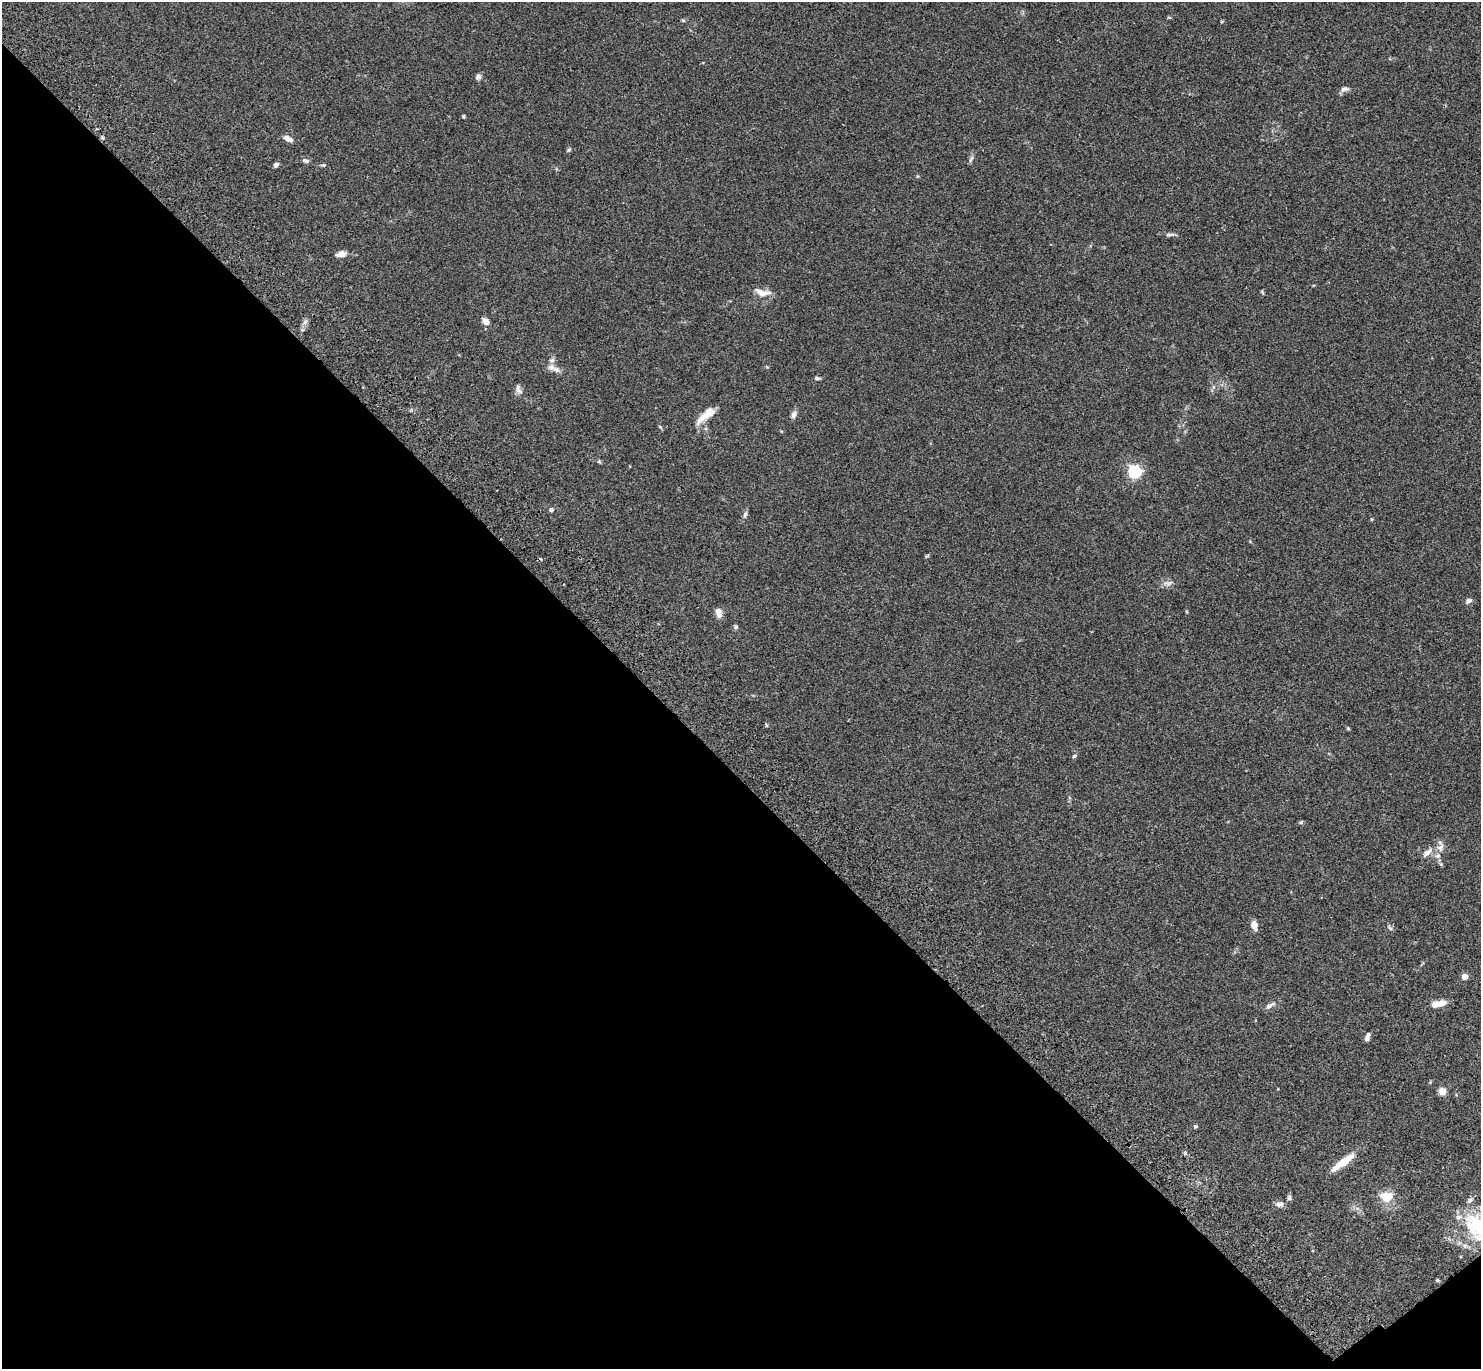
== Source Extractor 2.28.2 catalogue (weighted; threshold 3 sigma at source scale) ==
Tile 14 of 4 x 4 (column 2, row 4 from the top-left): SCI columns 1599-3077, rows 391-1757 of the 6132 x 6118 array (HDU 1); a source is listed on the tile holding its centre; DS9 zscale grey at full resolution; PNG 1483 x 1371 px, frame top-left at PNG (2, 2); no overlay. Shown black and unused: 44% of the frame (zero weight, under 3 of 4 exposures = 6% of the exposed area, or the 3 px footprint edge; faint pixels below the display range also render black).
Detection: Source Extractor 2.28.2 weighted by HDU 2 'WHT'; one run over the whole footprint, this tile lists its part. Background 0.0592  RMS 0.0053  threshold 0.0239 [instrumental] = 3 sigma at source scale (4.5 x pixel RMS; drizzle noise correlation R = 1.50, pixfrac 1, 0.05/0.05 arcsec/px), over >= 5 px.
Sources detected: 58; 3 inside a brighter listed object's ellipse — not listed separately; the other 55 listed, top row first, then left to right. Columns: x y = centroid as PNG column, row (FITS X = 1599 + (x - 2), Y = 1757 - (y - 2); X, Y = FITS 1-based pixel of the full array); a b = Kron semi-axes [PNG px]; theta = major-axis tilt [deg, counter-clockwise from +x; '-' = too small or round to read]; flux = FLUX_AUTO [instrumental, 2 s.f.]
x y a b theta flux
683 20 6 4 -2 0.64
478 77 8 6 60 1.7
1344 89 11 6 10 2
464 116 4 3 - 0.6
288 139 12 6 -27 3
569 150 6 5 - 0.75
971 159 12 3 60 1.1
306 161 9 5 -12 1.3
276 165 5 4 - 1.5
323 165 5 4 - 0.67
917 176 5 3 - 0.51
1169 235 11 6 2 1.5
341 254 12 6 13 3.2
762 292 21 9 -12 5.1
1262 292 7 3 -54 0.49
305 322 8 5 46 1.4
486 322 9 6 -44 3.4
552 360 8 6 2 1.5
557 370 13 7 -21 3.1
817 378 6 4 -2 1.1
518 389 13 7 -71 2.2
794 414 10 7 75 1.9
703 417 30 8 39 8.1
660 427 6 3 -19 0.56
599 461 6 4 -2 0.67
1135 472 6 6 - 84
551 510 5 4 - 1.3
745 515 11 5 70 1.4
1372 519 4 4 - 0.51
927 556 6 4 22 0.63
1167 583 16 6 6 2.4
1469 601 9 6 20 1.6
719 613 10 6 -80 4.2
735 627 6 6 - 0.89
766 725 5 3 - 0.6
1348 728 5 4 - 0.59
1074 756 6 4 20 0.82
1301 822 5 5 - 0.68
1440 847 12 9 63 3.1
1427 852 15 7 41 3.5
1254 925 9 7 -76 4
1390 927 10 4 -57 0.96
1465 977 4 4 - 7.7
1441 1003 11 7 11 5.9
1270 1005 15 6 29 2.3
1368 1037 10 5 70 1.8
1442 1091 5 5 - 13
1195 1126 4 4 - 0.74
1185 1153 5 5 - 0.84
1343 1162 31 7 37 10
1387 1197 15 12 -4 9.1
1289 1198 7 5 -80 1.2
1280 1204 12 7 8 2.4
1478 1227 42 31 -53 41
1437 1280 4 4 - 0.61
Isophote crosses this tile's border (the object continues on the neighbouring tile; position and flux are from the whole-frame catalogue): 1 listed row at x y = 1478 1227